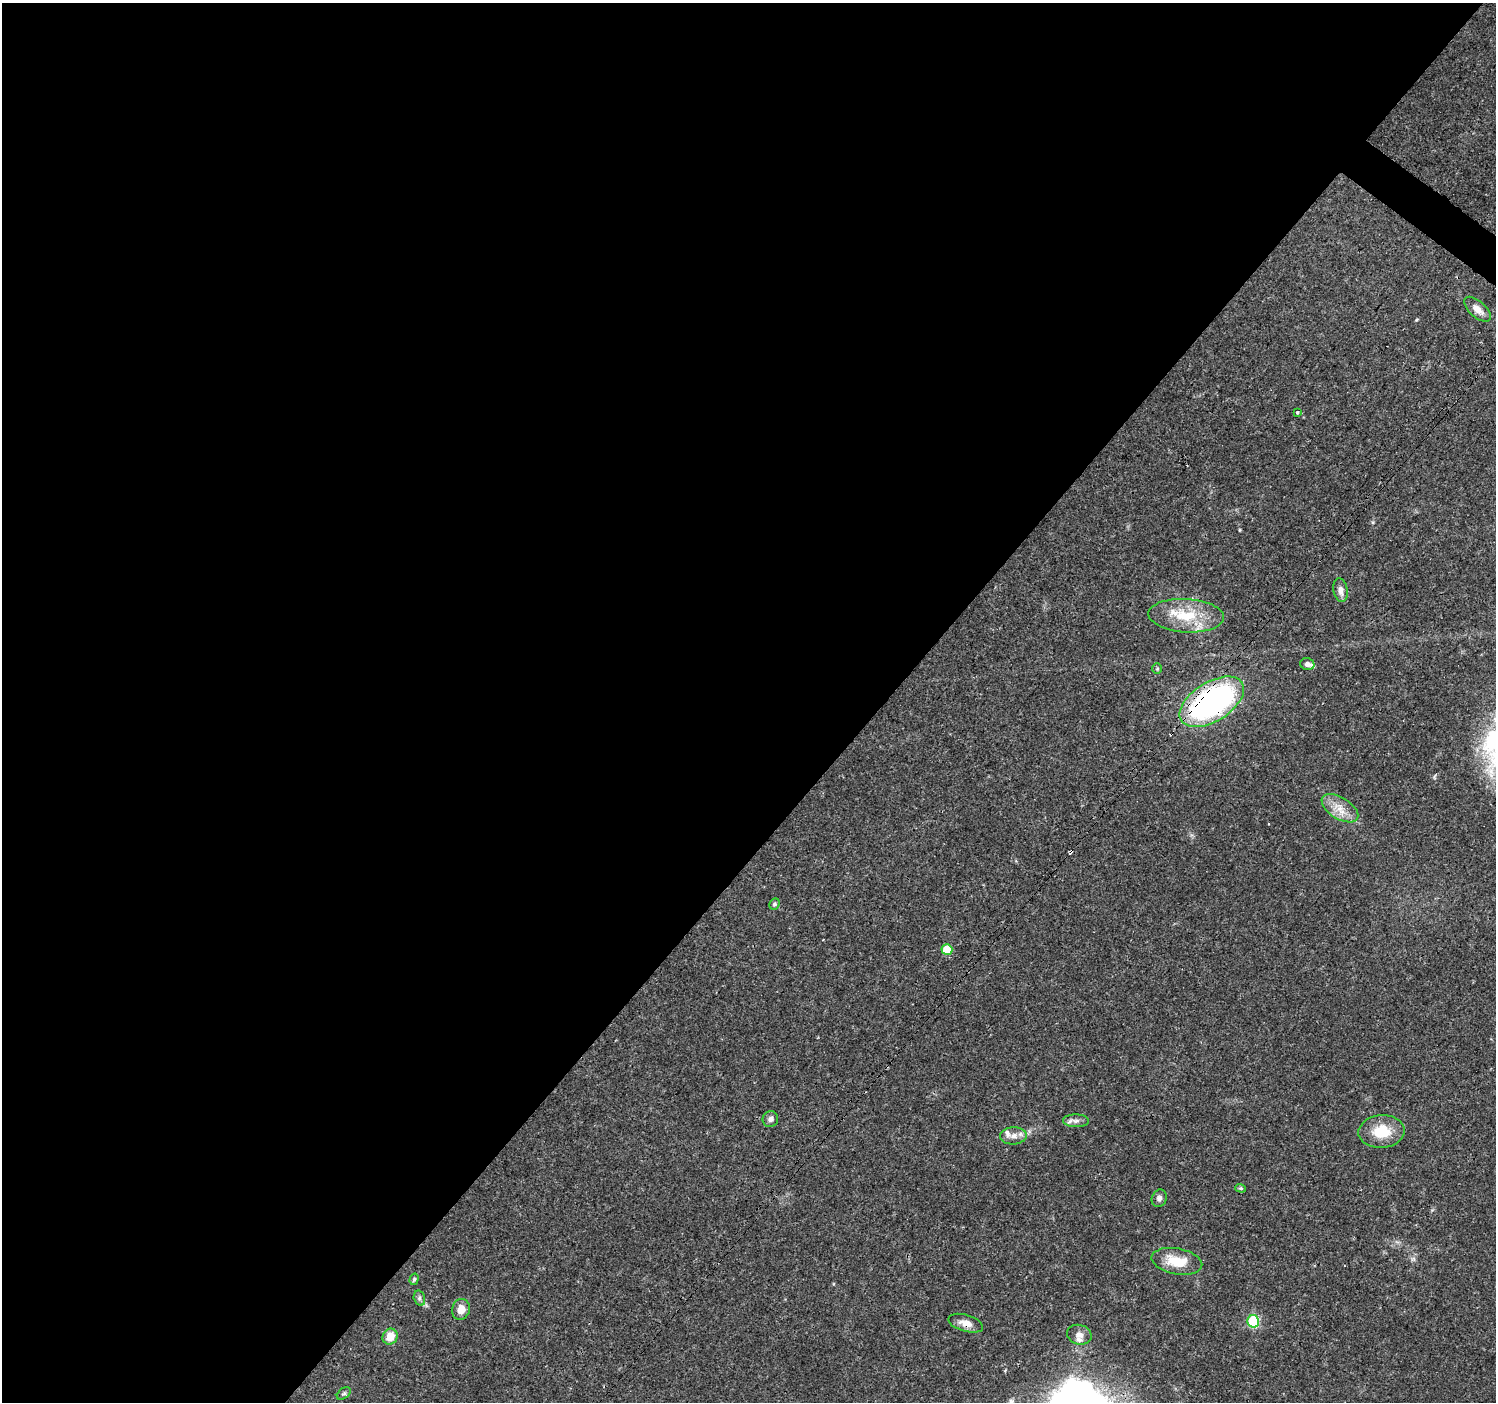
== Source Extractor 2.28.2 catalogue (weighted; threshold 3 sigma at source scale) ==
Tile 5 of 4 x 4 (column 1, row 2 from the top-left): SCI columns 3-1496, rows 2976-4375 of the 5988 x 6020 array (HDU 1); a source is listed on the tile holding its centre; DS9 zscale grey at full resolution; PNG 1498 x 1404 px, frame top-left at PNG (2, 3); each listed source drawn as its Kron ellipse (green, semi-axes under 4 px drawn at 4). Shown black and unused: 59% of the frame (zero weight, under 3 of 4 exposures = <1% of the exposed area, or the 3 px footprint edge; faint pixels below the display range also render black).
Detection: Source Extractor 2.28.2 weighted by HDU 2 'WHT'; one run over the whole footprint, this tile lists its part. Background 0.0621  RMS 0.0028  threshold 0.0124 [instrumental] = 3 sigma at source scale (4.5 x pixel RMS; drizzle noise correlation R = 1.50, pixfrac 1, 0.0396/0.0396 arcsec/px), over >= 5 px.
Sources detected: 29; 1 cosmic-ray / hot-pixel residue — neither listed nor drawn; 3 inside a brighter listed object's ellipse — not listed separately; the other 25 listed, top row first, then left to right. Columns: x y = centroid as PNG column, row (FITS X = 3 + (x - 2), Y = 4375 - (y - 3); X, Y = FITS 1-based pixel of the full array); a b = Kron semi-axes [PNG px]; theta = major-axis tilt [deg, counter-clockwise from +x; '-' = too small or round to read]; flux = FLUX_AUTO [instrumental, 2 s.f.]
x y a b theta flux
1477 309 16 8 -42 2.6
1297 412 4 3 - 0.32
1340 590 12 7 -80 1.8
1186 616 38 16 -3 11
1307 664 7 6 - 0.98
1157 669 5 5 - 0.37
1212 702 36 19 32 75
1340 808 20 10 -32 4.1
774 904 6 5 - 0.45
947 950 5 5 - 8.6
770 1119 8 7 - 1.1
1076 1121 13 6 -2 1.3
1382 1131 23 16 5 8
1014 1136 13 8 4 2.1
1241 1188 5 4 - 0.37
1159 1198 9 7 67 1
1177 1261 25 13 -11 7.1
414 1279 6 4 73 0.44
419 1298 8 5 -74 0.78
461 1309 10 9 - 2.6
1253 1321 6 6 - 26
966 1323 18 8 -16 2.4
1079 1335 12 9 -15 1.7
390 1337 8 7 - 3.9
344 1393 8 5 38 0.58
Overlapping masked pixels (flux is a lower limit): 2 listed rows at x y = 1212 702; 966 1323